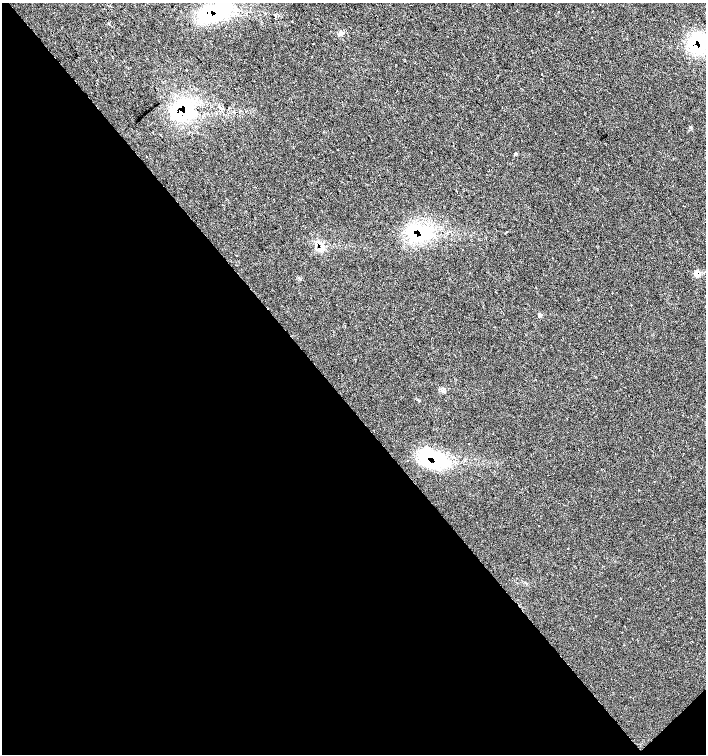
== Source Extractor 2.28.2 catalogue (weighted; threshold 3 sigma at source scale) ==
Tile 14 of 4 x 4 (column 2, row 4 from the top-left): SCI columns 1556-2962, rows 5-1508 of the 5987 x 6019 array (HDU 1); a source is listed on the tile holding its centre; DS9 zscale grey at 2 x 2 block average (1 PNG px = mean of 2 x 2 image px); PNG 708 x 756 px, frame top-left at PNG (2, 3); no overlay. Shown black and unused: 47% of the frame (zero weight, under 2 of 3 exposures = <1% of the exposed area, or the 3 px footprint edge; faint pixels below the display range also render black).
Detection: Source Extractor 2.28.2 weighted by HDU 2 'WHT'; one run over the whole footprint, this tile lists its part. Background 0.0199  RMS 0.006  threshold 0.027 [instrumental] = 3 sigma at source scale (4.5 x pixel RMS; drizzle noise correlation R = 1.50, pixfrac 1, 0.0396/0.0396 arcsec/px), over >= 5 px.
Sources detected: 27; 4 inside a brighter object's white glare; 3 cosmic-ray / hot-pixel residue — not listed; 5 inside a brighter listed object's ellipse — not listed separately; the other 15 listed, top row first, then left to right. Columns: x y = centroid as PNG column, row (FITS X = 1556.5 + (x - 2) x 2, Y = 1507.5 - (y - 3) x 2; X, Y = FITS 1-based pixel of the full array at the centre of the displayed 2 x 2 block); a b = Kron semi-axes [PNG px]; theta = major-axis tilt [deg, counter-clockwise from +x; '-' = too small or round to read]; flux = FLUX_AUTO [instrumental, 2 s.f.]
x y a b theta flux
217 12 25 20 -6 88
109 23 4 2 - 1.2
340 33 5 5 - 3.5
701 43 28 16 -50 66
313 44 2 2 - 1.8
542 74 2 2 - 0.65
185 109 28 17 -80 88
515 154 3 3 - 1.1
421 232 31 16 -34 70
236 255 2 2 - 1.5
697 274 6 4 -47 5.2
442 391 4 2 - 1.9
437 459 33 19 -22 78
407 461 2 2 - 0.76
568 549 2 2 - 0.5
Overlapping masked pixels (flux is a lower limit): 6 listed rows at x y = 217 12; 701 43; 185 109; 421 232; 697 274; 437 459
Isophote crosses this tile's border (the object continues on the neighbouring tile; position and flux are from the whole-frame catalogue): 1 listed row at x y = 701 43
Diffuse or blended objects may show on this block-average render without a row.